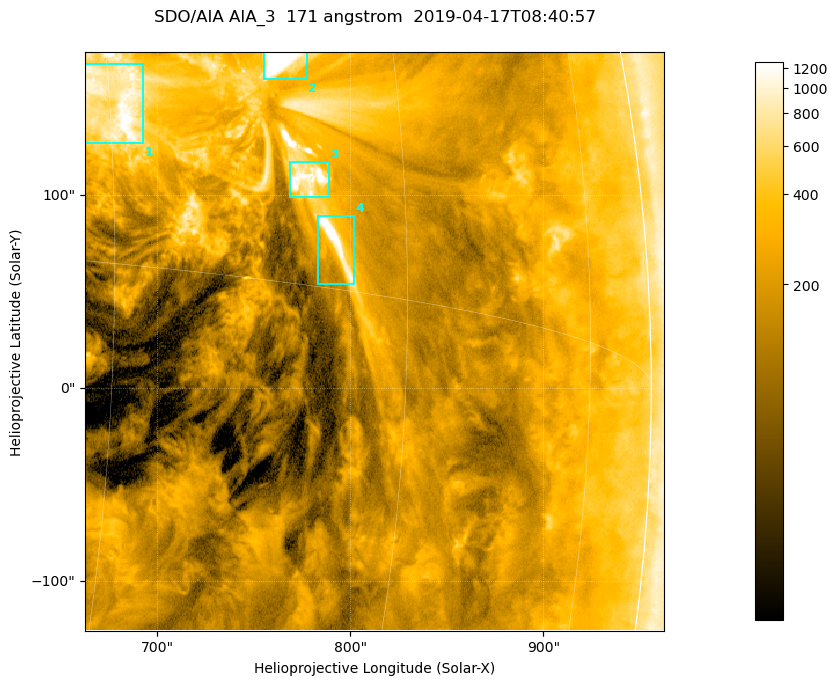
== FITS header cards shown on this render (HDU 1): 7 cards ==
TELESCOP= 'SDO/AIA '           / For AIA: SDO/AIA
INSTRUME= 'AIA_3   '           / For AIA: AIA_ATA1, AIA_ATA2, AIA_ATA3 or AIA_AT
WAVELNTH=                  171 / [angstrom] Wavelength
WAVEUNIT= 'angstrom'           / Wavelength unit: angstrom
DATE-OBS= '2019-04-17T08:40:57.347' / [ISO] Date when observation started; ISO 8
CTYPE1  = 'HPLN-TAN'           / CTYPE1; Typically HPLN
CTYPE2  = 'HPLT-TAN'           / CTYPE2; Typically HPLT

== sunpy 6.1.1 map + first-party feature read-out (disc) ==
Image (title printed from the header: SDO/AIA AIA_3  171 angstrom  2019-04-17T08:40:57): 500 x 500 px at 0.599 arcsec/px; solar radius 956 arcsec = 1595 px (partial field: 3.0% of the solar disc is inside the frame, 96% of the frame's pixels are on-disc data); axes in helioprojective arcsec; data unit not stated in the header (colour bar unlabelled)
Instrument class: DISC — disc imager (sunpy class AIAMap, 171 A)
Bright regions (active regions / flare kernels): reference = the on-disc median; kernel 5 px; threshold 5 sigma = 568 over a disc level ~193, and >= 1.15x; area >= 250 px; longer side >= 6 px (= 3.6 arcsec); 4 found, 4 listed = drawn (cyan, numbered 1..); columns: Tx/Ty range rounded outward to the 2 arcsec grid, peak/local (2 s.f.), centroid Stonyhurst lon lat
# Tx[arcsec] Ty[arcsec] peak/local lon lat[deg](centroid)
1 662..694 126..168 8.9 +45 +5
2 754..778 160..174 14 +53 +7
3 768..790 98..118 8.8 +54 +3
4 782..802 52..90 10 +56 +1
Off-limb structures (1.02-1.3 R_sun): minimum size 125 px: none found